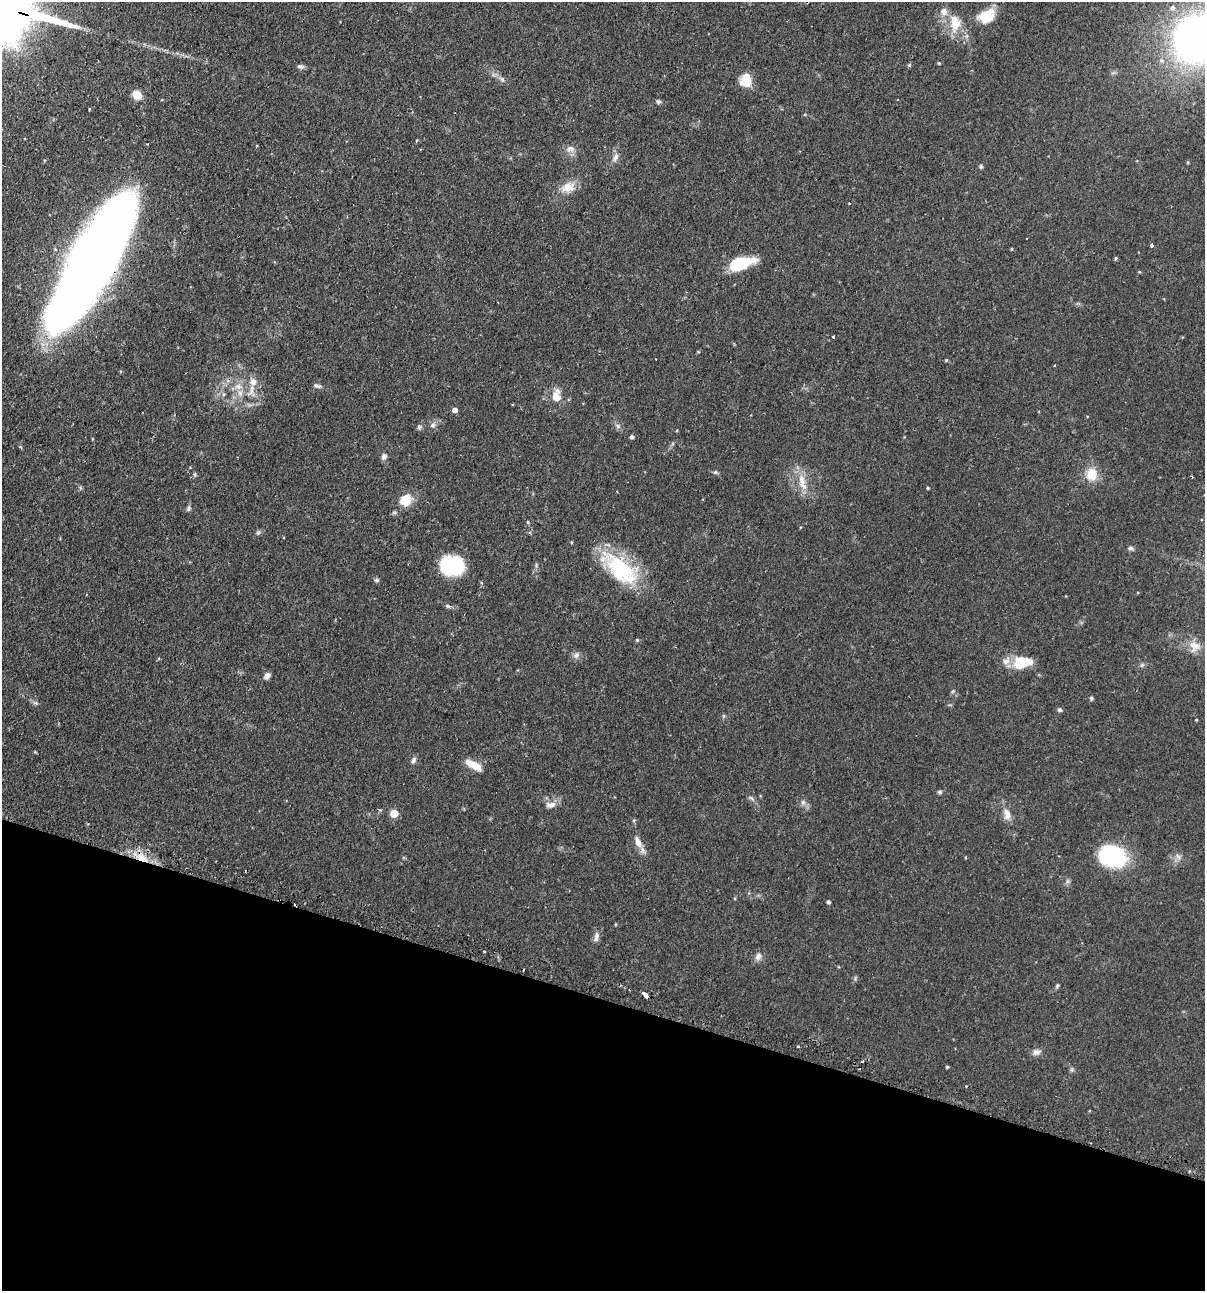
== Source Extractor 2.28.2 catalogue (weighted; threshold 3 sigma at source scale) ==
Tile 15 of 4 x 4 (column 3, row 4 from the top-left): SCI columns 2562-3764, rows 35-1323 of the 5246 x 5226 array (HDU 1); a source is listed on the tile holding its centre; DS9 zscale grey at full resolution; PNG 1207 x 1293 px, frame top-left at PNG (2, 2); no overlay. Shown black and unused: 23% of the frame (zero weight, under 2 of 3 exposures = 4% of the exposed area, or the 3 px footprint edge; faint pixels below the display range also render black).
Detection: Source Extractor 2.28.2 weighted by HDU 2 'WHT'; one run over the whole footprint, this tile lists its part. Background 0.089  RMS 0.0054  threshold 0.0243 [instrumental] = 3 sigma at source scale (4.5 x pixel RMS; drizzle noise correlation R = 1.50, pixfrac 1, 0.05/0.05 arcsec/px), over >= 5 px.
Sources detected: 94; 5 cosmic-ray / hot-pixel residue — not listed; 4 inside a brighter listed object's ellipse — not listed separately; the other 85 listed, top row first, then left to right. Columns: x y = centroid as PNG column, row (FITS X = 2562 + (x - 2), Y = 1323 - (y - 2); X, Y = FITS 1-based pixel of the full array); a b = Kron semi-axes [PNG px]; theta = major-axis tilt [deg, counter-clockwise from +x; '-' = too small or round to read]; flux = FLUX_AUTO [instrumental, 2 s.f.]
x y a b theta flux
1172 8 7 6 - 1.9
944 11 11 10 - 4
986 16 21 15 30 13
955 23 21 12 -90 11
1196 39 35 32 68 300
939 63 4 4 - 0.56
909 65 6 4 47 0.75
301 66 9 6 -11 1.4
502 79 7 5 -45 1.4
746 80 15 12 81 9.4
137 95 9 8 - 6.4
658 102 6 6 - 1
89 109 3 2 - 0.94
570 149 13 10 7 3.5
615 157 13 7 66 2.7
1188 162 4 4 - 0.55
981 166 5 5 - 0.9
568 187 20 13 21 7.6
849 203 3 3 - 0.47
1151 245 3 3 - 2.2
1012 249 4 3 - 0.43
1116 258 5 4 - 0.69
91 262 110 30 60 910
741 263 30 12 15 19
833 337 3 3 - 3.6
656 359 3 2 - 0.47
946 360 4 4 - 0.57
238 386 11 8 -10 3.8
317 386 10 5 -17 1.3
251 391 23 9 83 6.8
224 394 6 5 - 1
556 396 16 11 89 6.6
455 410 5 4 - 2.9
433 425 8 7 - 1.8
618 426 7 6 - 1.4
419 427 8 6 82 1.2
677 430 4 3 - 0.39
632 437 4 4 - 1.4
384 456 7 6 - 1.9
715 472 7 5 21 0.86
1091 474 15 12 -87 9.6
802 480 18 9 -77 6.7
928 488 3 3 - 0.53
406 500 14 12 48 10
188 508 9 5 68 1.2
394 512 6 5 - 0.99
528 522 4 4 - 0.52
258 533 6 5 - 0.95
1131 548 7 5 -1 1.1
453 566 20 15 -2 44
620 569 53 23 -40 41
376 580 7 5 -26 0.92
448 606 8 5 -26 1.1
637 640 5 4 - 0.63
1194 646 17 14 -67 6.6
576 655 10 7 45 2
1020 663 20 17 17 12
1142 665 7 5 44 1
267 676 7 6 - 2.6
953 691 5 4 - 0.7
1091 698 6 4 -80 0.96
1060 710 6 5 - 1.2
1196 720 3 3 - 0.43
413 760 9 6 65 1.6
473 765 21 8 -30 7.6
940 792 6 5 - 1.1
751 798 9 4 -35 1.2
803 802 8 6 -69 1.6
550 805 14 8 5 3.6
394 813 5 5 - 12
1007 814 17 9 -76 4.7
638 842 17 8 -69 4.9
1112 855 24 19 -18 58
966 857 4 2 - 0.42
142 858 20 9 -24 9.3
828 902 4 4 - 1.1
596 937 15 7 74 2.6
484 952 3 2 - 0.49
758 956 12 8 68 2.6
1057 985 6 4 49 0.82
646 995 8 3 -47 5.3
1037 1052 11 8 9 2.3
862 1061 3 3 - 0.63
947 1067 3 3 - 0.63
1072 1070 6 4 -18 0.82
Overlapping masked pixels (flux is a lower limit): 2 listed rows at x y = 142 858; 646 995
Isophote crosses this tile's border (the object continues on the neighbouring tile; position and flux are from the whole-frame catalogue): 1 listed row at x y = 1196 39